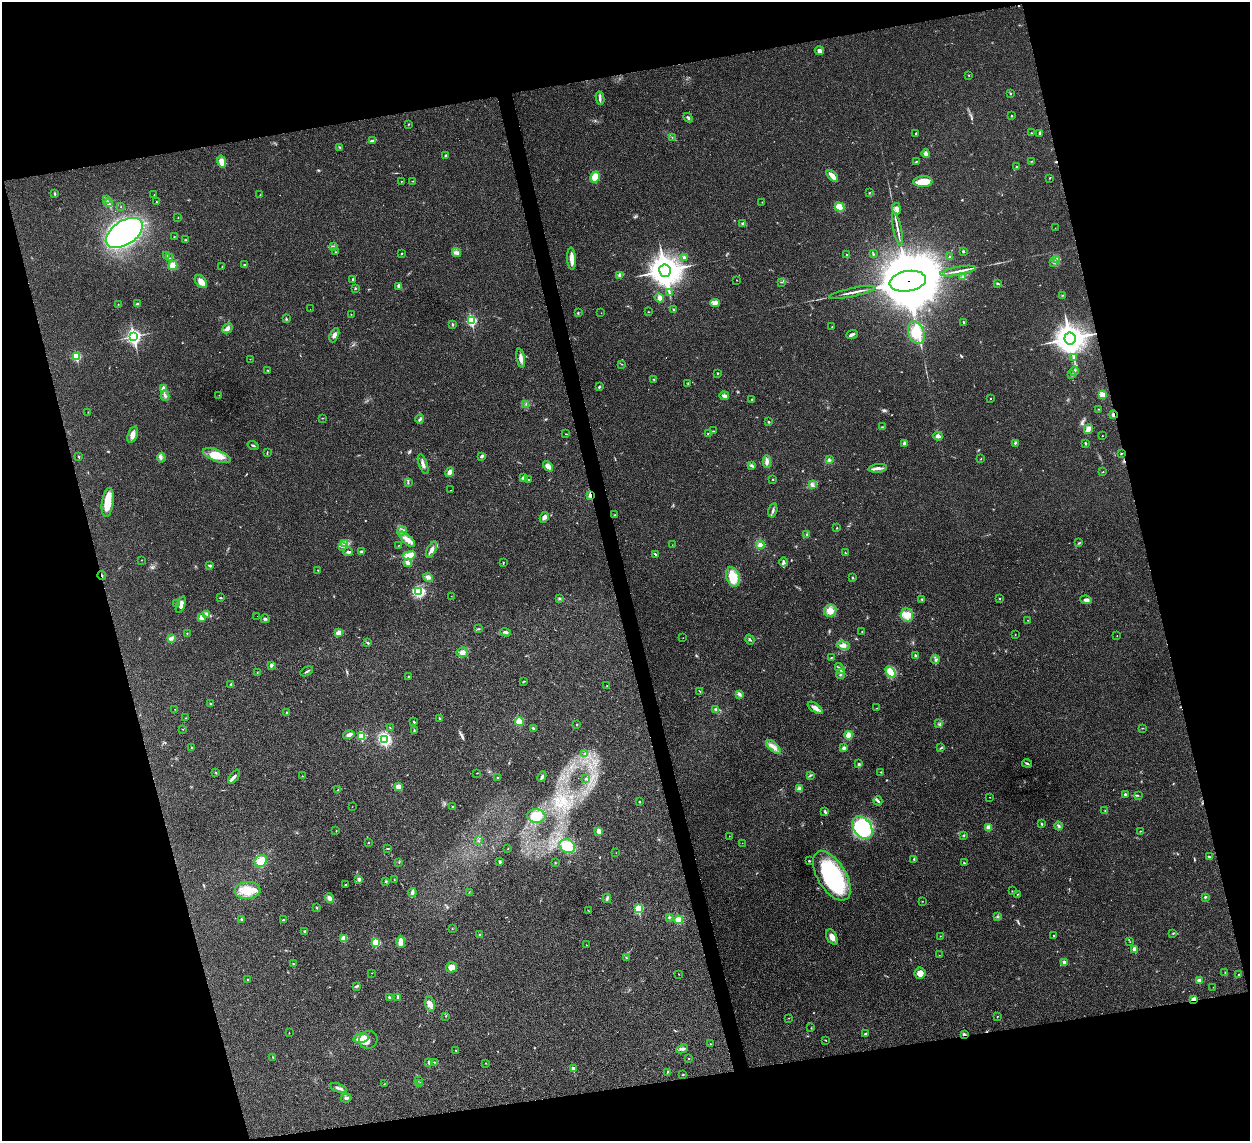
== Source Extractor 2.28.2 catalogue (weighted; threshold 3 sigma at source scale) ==
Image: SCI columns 39-5029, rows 292-4844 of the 5065 x 5020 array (HDU 1 of 3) = the unmasked area's bounding box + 8 px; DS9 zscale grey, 4 x 4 block average (1 PNG px = mean of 4 x 4 image px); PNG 1252 x 1143 px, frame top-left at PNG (2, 2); each listed source drawn as its Kron ellipse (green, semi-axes under 4 px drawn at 4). Shown black and unused: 29% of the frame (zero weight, under 3 of 4 exposures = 2% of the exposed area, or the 3 px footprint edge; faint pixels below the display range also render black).
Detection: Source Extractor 2.28.2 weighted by HDU 2 'WHT'. Background 0.0282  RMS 0.0046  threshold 0.0209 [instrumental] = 3 sigma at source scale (4.5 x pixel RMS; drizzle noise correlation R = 1.50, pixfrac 1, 0.05/0.05 arcsec/px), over >= 5 px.
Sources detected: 404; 4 too faint to see at this stretch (4 x 4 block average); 2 cosmic-ray / hot-pixel residue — neither listed nor drawn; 4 coinciding with a brighter row at this scale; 11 inside a brighter listed object's ellipse — not listed separately; the other 383 listed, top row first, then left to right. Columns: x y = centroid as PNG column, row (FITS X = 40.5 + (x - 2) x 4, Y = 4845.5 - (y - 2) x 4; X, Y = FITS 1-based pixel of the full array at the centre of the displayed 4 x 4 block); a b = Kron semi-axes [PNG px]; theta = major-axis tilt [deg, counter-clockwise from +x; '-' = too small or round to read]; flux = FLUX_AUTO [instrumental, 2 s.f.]
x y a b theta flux
819 51 4 4 - 11
968 75 2 2 - 1.4
1011 94 2 2 - 1.5
600 98 6 3 -78 6.6
1012 116 2 2 - 1.8
688 118 5 2 - 4
409 124 2 2 - 0.83
915 133 2 2 - 1.5
1031 133 2 2 - 1.4
1040 133 4 2 - 3.4
672 137 2 2 - 0.95
372 141 3 2 - 2.4
340 147 4 2 - 1.4
926 154 4 3 - 9.5
446 155 3 2 - 3
916 161 2 2 - 1.3
1031 161 3 2 - 1.4
222 162 6 4 -77 22
1017 167 2 2 - 2.1
832 176 7 2 -47 31
595 177 6 4 59 34
1049 178 2 2 - 0.95
401 181 2 2 - 1.2
413 181 2 2 - 1.2
923 182 9 5 2 46
870 192 2 2 - 0.81
55 194 3 2 - 2
154 195 2 2 - 0.47
260 195 2 2 - 0.81
106 200 4 2 - 3.2
156 202 2 2 - 1.6
762 202 2 2 - 0.98
108 203 4 2 - 4.5
121 206 2 2 - 1.6
839 207 5 4 - 41
896 209 5 3 - 8.5
178 218 2 2 - 0.86
743 223 3 3 - 3.9
1055 228 2 2 - 0.46
898 229 17 2 -78 13
124 233 20 12 33 690
174 237 2 2 - 1.2
185 240 2 2 - 1.1
333 246 2 2 - 1.5
964 251 2 2 - 1.7
335 252 2 2 - 1.1
456 253 5 3 - 7.5
401 254 2 2 - 1.7
873 254 3 2 - 2.6
167 255 3 2 - 10
847 255 2 2 - 1.1
684 257 2 2 - 12
949 257 2 2 - 1.6
169 258 2 2 - 0.77
571 259 11 4 -86 18
1056 260 4 2 - 5
1054 263 3 2 - 2.8
244 264 2 2 - 1
173 265 5 4 - 28
222 267 2 2 - 0.83
665 271 6 6 - 4300
958 271 18 2 10 15
620 276 2 2 - 1.9
963 277 2 2 - 1.9
352 279 3 2 - 2.3
736 280 2 2 - 0.77
908 281 18 10 10 36000
201 282 7 5 -49 20
781 282 3 2 - 1.2
997 283 4 2 - 3.2
399 286 3 2 - 4
355 288 2 2 - 2
669 292 2 2 - 1.4
853 292 24 2 12 15
1063 295 4 2 - 1.8
659 298 5 4 - 9.6
715 303 5 3 - 7.2
118 304 2 2 - 0.91
137 304 4 3 - 4.9
310 309 2 2 - 0.73
673 309 2 2 - 1.5
648 312 3 2 - 1.2
578 313 2 2 - 1.9
601 313 2 2 - 0.5
351 314 2 2 - 0.99
286 319 3 2 - 2
471 320 3 2 - 280
963 322 3 2 - 2.5
452 325 4 2 - 2.2
832 327 2 2 - 0.92
227 328 5 4 - 8.8
916 333 11 7 -68 79
334 335 7 3 67 8.8
852 335 6 3 22 6.9
134 336 4 3 - 730
1070 339 6 5 - 3800
77 357 2 2 - 160
521 358 10 3 -78 12
1074 358 2 2 - 1.3
250 359 2 2 - 0.88
622 364 2 2 - 1.2
268 371 2 2 - 2.3
1074 371 5 2 - 4.4
718 373 2 2 - 1.8
1072 374 2 2 - 1.3
654 379 2 2 - 1.6
688 383 4 2 - 1.9
599 387 3 2 - 3.1
164 389 2 2 - 59
219 395 2 2 - 0.64
1102 395 4 4 - 18
165 396 5 2 - 5.7
724 396 5 4 - 6.8
752 399 2 2 - 1.4
991 399 2 2 - 1.9
526 404 3 2 - 1.5
1098 409 2 2 - 0.93
88 412 2 2 - 0.91
1113 415 4 2 - 4.6
322 418 2 2 - 0.9
420 419 4 2 - 4.2
769 422 2 2 - 2.5
882 427 2 2 - 1
1088 429 5 3 - 20
713 431 2 2 - 1.3
708 433 2 2 - 1.2
566 434 2 2 - 1.3
133 435 8 4 70 15
938 436 5 3 - 8.6
1102 436 2 2 - 1.2
905 443 4 3 - 8.2
1015 443 3 2 - 2.8
1085 443 3 2 - 2.3
253 445 5 2 - 3.4
267 452 2 2 - 1.3
1121 454 3 2 - 1.1
217 456 14 6 -20 43
481 456 4 3 - 4.6
79 457 3 2 - 2.1
161 458 4 2 - 2.9
981 459 2 2 - 1.1
829 460 3 3 - 4.1
767 461 6 3 -88 11
423 464 10 2 -71 10
751 465 3 2 - 3.6
548 466 6 4 -42 15
878 468 9 3 5 13
450 472 5 3 - 19
1103 472 3 2 - 1.2
523 477 3 2 - 3.4
773 479 2 2 - 1.2
529 480 3 2 - 2.6
408 483 2 2 - 1.8
812 485 4 2 - 4
451 490 2 2 - 34
590 495 2 2 - 41
108 502 15 5 83 49
773 510 7 2 76 6
615 515 2 2 - 1.4
544 517 6 4 63 8.6
837 528 2 2 - 1.7
402 531 5 3 - 7.5
807 534 2 2 - 1.7
407 539 10 4 -44 17
344 543 2 2 - 2
1079 543 3 2 - 2
399 545 2 2 - 0.61
672 545 2 2 - 0.65
760 545 4 4 - 9.2
343 546 2 2 - 2
432 550 9 3 63 14
361 551 3 2 - 4.3
348 552 5 2 - 5.5
845 553 2 2 - 1.2
655 554 3 2 - 3
409 555 7 4 14 26
142 560 2 2 - 0.9
783 562 5 3 - 6.2
408 563 4 2 - 13
503 563 4 2 - 1.9
210 565 4 2 - 3.8
318 570 2 2 - 1.3
102 576 4 2 - 2.1
428 577 5 3 - 8.9
733 577 10 6 -72 71
852 578 3 2 - 2.5
419 592 4 3 - 110
451 596 2 2 - 0.68
220 598 4 2 - 2.1
559 598 3 2 - 2.9
1000 598 2 2 - 1.6
922 599 3 2 - 2.8
1086 600 6 3 -8 7.7
176 603 2 2 - 1
181 605 9 4 69 14
830 611 6 6 - 18
207 614 2 2 - 2.2
907 615 6 6 - 24
257 616 2 2 - 0.78
201 618 3 3 - 22
265 619 4 2 - 4.3
1028 620 2 2 - 1.2
478 629 2 2 - 1.2
862 631 2 2 - 0.91
506 632 5 3 - 6.2
339 633 4 2 - 17
187 634 2 2 - 1.1
1015 634 2 2 - 0.9
1117 636 2 2 - 0.63
171 638 3 2 - 3.8
683 638 2 2 - 0.48
750 639 5 3 - 4.5
368 643 3 2 - 2.2
843 645 6 4 -10 11
462 652 6 5 - 11
915 655 3 2 - 4.3
831 657 2 2 - 1.8
935 660 4 2 - 4.8
271 665 4 3 - 5
840 669 6 2 -55 5.9
307 671 7 2 29 3.9
891 672 6 4 -55 39
257 673 3 2 - 1.4
841 674 5 2 - 6
409 677 2 2 - 2.7
523 682 2 2 - 1.5
231 684 3 2 - 2.4
607 686 2 2 - 0.86
700 691 3 2 - 1.5
739 694 4 2 - 4
210 703 2 2 - 1.8
815 708 9 4 -36 13
877 708 2 2 - 0.59
175 709 2 2 - 0.6
716 710 3 3 - 3.8
287 712 2 2 - 1.3
186 718 2 2 - 0.7
440 718 3 2 - 3.3
414 722 2 2 - 3.1
519 722 4 4 - 29
577 724 2 2 - 3.8
939 724 2 2 - 1.7
390 728 2 2 - 1.4
533 728 4 2 - 3.3
1142 728 2 2 - 0.91
183 729 2 2 - 0.92
414 730 2 2 - 1.6
349 735 6 3 16 10
848 735 4 4 - 19
361 736 2 2 - 130
385 739 4 3 - 200
774 747 9 3 -42 15
192 748 2 2 - 0.79
844 748 4 3 - 7.3
941 748 3 2 - 2
585 753 2 2 - 1.5
1027 763 5 2 - 3.6
859 764 3 2 - 2.9
881 772 2 2 - 1.5
216 773 2 2 - 1.3
477 773 3 2 - 1.1
810 775 4 2 - 2.8
302 776 2 2 - 1.2
234 777 8 3 54 7.4
542 777 5 2 - 5.8
498 778 2 2 - 3.6
586 779 2 2 - 1.8
398 787 4 3 - 18
799 789 3 2 - 4.6
338 790 3 2 - 2.7
1125 794 2 2 - 8.9
1138 795 2 2 - 0.81
990 797 2 2 - 0.98
878 801 5 2 - 5
639 802 2 2 - 3.8
352 807 2 2 - 0.55
453 807 2 2 - 1.7
1105 810 2 2 - 1.7
825 812 4 2 - 3.8
536 816 9 7 -7 33
1041 824 4 2 - 2.4
1059 826 4 2 - 3.1
989 827 4 4 - 11
863 828 12 8 -54 260
336 831 2 2 - 1.2
599 831 2 2 - 51
1140 831 2 2 - 1.2
964 835 2 2 - 2.1
729 836 2 2 - 0.83
478 841 2 2 - 1.3
368 843 2 2 - 2
742 843 2 2 - 0.75
567 846 8 6 -35 58
388 848 3 2 - 1.7
508 849 2 2 - 0.76
616 853 2 2 - 0.66
1209 857 2 2 - 10
913 859 3 2 - 1.4
261 861 6 5 - 40
809 861 3 2 - 2
500 862 2 2 - 4.5
555 862 2 2 - 1.5
399 863 2 2 - 0.97
964 863 3 2 - 2.6
832 876 28 14 -59 320
359 879 3 3 - 7.9
394 879 2 2 - 1.2
386 882 2 2 - 2.8
345 885 2 2 - 1.9
247 890 13 8 5 48
1012 891 2 2 - 1.2
412 892 4 3 - 6.5
469 892 2 2 - 0.72
1017 894 2 2 - 1.4
1205 897 3 2 - 3.2
329 898 5 4 - 10
607 898 5 2 - 5.7
922 901 2 2 - 0.98
317 908 2 2 - 1.6
638 909 2 2 - 190
588 911 2 2 - 0.79
997 917 2 2 - 1.3
669 918 2 2 - 2.1
241 919 2 2 - 1.7
283 920 3 2 - 2
679 920 4 4 - 30
452 929 2 2 - 1.1
305 931 3 3 - 3
1173 933 2 2 - 1.7
480 934 2 2 - 1.2
940 936 2 2 - 0.95
1054 936 2 2 - 1.7
832 937 8 5 -63 16
344 939 4 3 - 25
401 942 6 4 -89 22
1130 942 2 2 - 0.81
375 943 3 2 - 79
587 945 2 2 - 0.82
1134 949 2 2 - 36
939 955 2 2 - 0.68
626 957 2 2 - 1.9
1064 962 2 2 - 20
293 963 2 2 - 1.4
451 967 5 5 - 17
372 973 2 2 - 0.59
920 973 6 5 - 20
1225 973 2 2 - 0.96
679 974 2 2 - 0.86
1239 974 2 2 - 0.94
248 979 2 2 - 1.7
1200 980 4 3 - 11
356 986 4 2 - 3.3
1213 987 2 2 - 0.57
389 997 3 2 - 3.8
398 997 3 2 - 4.6
1193 999 3 2 - 8.8
430 1004 7 4 -77 14
446 1016 2 2 - 0.83
997 1016 2 2 - 1.5
789 1018 2 2 - 0.93
811 1028 2 2 - 1.3
289 1033 2 2 - 1.7
865 1034 2 2 - 3.6
964 1034 3 2 - 5.8
361 1038 7 4 13 27
368 1040 9 8 - 18
826 1041 2 2 - 1.1
710 1044 2 2 - 0.93
682 1049 6 3 23 6.9
456 1051 2 2 - 1.2
273 1057 2 2 - 1
688 1059 2 2 - 2
429 1062 3 2 - 7.2
435 1062 2 2 - 1.3
485 1063 2 2 - 0.84
573 1069 2 2 - 27
667 1072 2 2 - 1.4
683 1074 2 2 - 1.5
418 1081 2 2 - 0.9
420 1083 3 2 - 3.9
384 1084 2 2 - 0.95
339 1088 9 3 -18 8.2
346 1098 5 2 - 4.7
Overlapping masked pixels (flux is a lower limit): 6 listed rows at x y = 908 281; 1113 415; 590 495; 102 576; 1193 999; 964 1034
Diffuse or blended objects may show on this block-average render without a row.